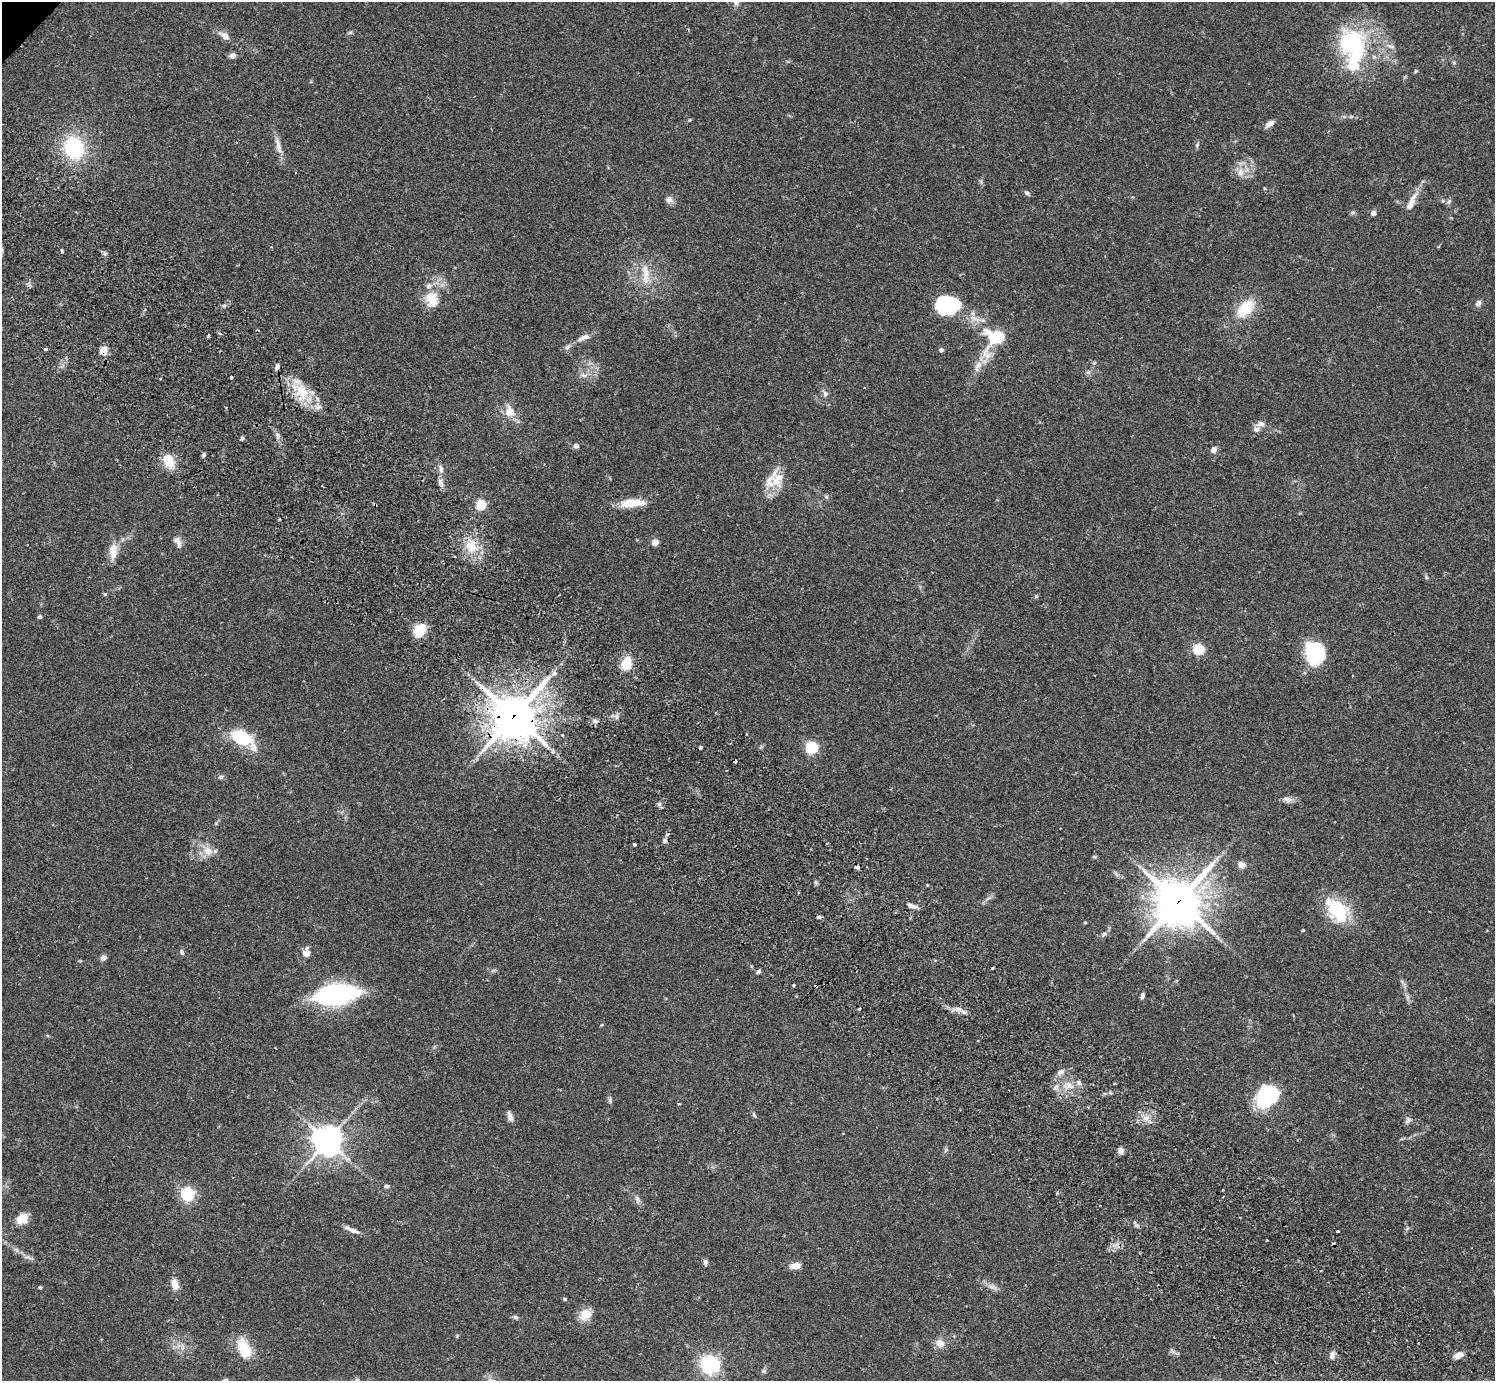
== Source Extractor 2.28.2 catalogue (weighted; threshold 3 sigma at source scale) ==
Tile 6 of 4 x 4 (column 2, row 2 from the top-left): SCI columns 1538-3030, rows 3105-4483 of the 6059 x 6069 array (HDU 1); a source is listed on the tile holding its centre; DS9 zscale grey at full resolution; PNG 1497 x 1383 px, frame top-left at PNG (2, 2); no overlay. Shown black and unused: <1% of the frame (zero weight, under 2 of 3 exposures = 3% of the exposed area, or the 3 px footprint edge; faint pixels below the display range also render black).
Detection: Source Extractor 2.28.2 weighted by HDU 2 'WHT'; one run over the whole footprint, this tile lists its part. Background 0.107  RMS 0.0065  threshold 0.029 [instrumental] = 3 sigma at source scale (4.5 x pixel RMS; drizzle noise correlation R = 1.50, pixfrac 1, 0.05/0.05 arcsec/px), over >= 5 px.
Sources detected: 158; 2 inside a brighter object's white glare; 6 cosmic-ray / hot-pixel residue — not listed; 7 inside a brighter listed object's ellipse — not listed separately; the other 143 listed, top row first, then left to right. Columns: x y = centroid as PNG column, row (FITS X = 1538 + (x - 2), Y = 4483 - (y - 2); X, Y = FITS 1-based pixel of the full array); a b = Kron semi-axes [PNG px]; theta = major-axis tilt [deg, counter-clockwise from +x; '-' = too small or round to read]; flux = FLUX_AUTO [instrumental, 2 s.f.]
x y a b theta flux
225 36 17 8 -31 4.2
1354 44 44 36 -34 71
232 56 7 6 - 2.7
1454 62 6 4 -19 0.81
1416 71 5 4 - 0.7
1270 124 11 6 36 3.4
1197 145 6 4 47 0.99
278 146 24 7 -76 5.5
74 148 23 20 -71 45
1240 173 12 10 78 5.7
1265 188 3 3 - 1.6
1026 193 7 5 -43 1.4
669 199 9 9 - 2.8
1449 201 8 4 59 1.3
1410 205 31 8 62 7.9
1373 213 4 4 - 4.1
1439 246 4 3 - 0.73
62 251 4 3 - 1.5
646 275 31 8 -88 9.5
432 299 21 15 -84 14
1478 303 7 6 - 2.7
947 304 22 15 -1 54
1245 308 20 12 48 22
208 336 3 3 - 1.5
584 337 20 7 21 4.5
994 338 30 22 57 32
567 347 8 6 43 2
46 349 3 3 - 2.3
103 350 9 8 - 5.2
941 350 4 4 - 1.8
1094 363 5 3 - 0.75
978 365 13 8 55 5.1
277 367 5 4 - 5.9
583 375 10 5 -26 2.2
231 377 3 3 - 3.8
302 392 22 16 -57 19
825 394 8 6 -75 1.9
510 411 18 14 -72 8.5
1261 424 11 7 -3 3.2
278 435 9 4 -42 1.7
242 438 5 4 - 1.1
576 446 5 4 - 3.3
1214 450 7 6 - 3.1
203 455 5 4 - 1.4
168 461 14 10 -61 13
441 469 13 6 -79 3.1
440 482 8 7 - 2.4
769 482 20 13 -90 10
633 503 26 9 5 15
481 505 5 5 - 41
279 519 3 2 - 0.75
177 541 15 7 -59 3.6
655 542 5 4 - 11
471 546 17 14 -85 13
113 552 22 10 88 7.5
1426 577 6 4 -71 0.91
105 594 5 4 - 0.68
1036 596 5 5 - 0.81
40 617 6 5 - 1
420 630 16 11 55 13
1199 649 5 5 - 53
1315 653 21 18 -79 46
626 663 15 10 70 12
555 673 5 5 - 3
1352 676 3 2 - 0.47
514 716 18 16 54 1400
595 721 8 5 -23 1.6
562 735 3 3 - 1.6
242 738 20 10 -31 41
700 747 3 3 - 3
811 747 5 5 - 76
221 777 7 5 20 1.3
1287 799 14 7 -17 3.2
216 823 6 5 - 0.94
665 840 6 5 - 1.7
634 845 3 3 - 2
208 851 16 12 -64 7.2
1094 857 6 4 -1 0.79
1242 865 9 7 -18 3.7
857 867 4 4 - 6.6
927 885 3 3 - 0.61
988 899 9 4 19 1.4
1178 901 17 16 - 1800
912 906 12 5 -23 2.9
1337 910 25 18 -50 36
819 917 5 4 - 1
1085 922 4 4 - 0.61
1303 930 4 3 - 0.66
1104 934 9 5 24 1.9
182 952 7 5 -72 1.5
306 953 9 8 - 3.6
103 958 6 5 - 2.6
992 968 3 3 - 1
758 972 5 4 - 1.8
1176 981 5 3 - 0.54
793 985 3 3 - 1.5
816 986 3 3 - 2
336 994 38 15 8 120
1142 996 6 4 79 1.7
1407 997 7 4 -72 1.5
860 1009 4 3 - 2.1
958 1009 9 4 0 2.4
602 1025 5 3 - 0.52
48 1036 6 3 -19 0.62
1060 1072 10 7 37 2.7
1079 1082 6 6 - 1.8
1115 1083 3 2 - 0.75
1068 1085 8 8 - 4
1269 1094 27 24 62 37
610 1100 8 5 -81 1.4
510 1116 12 6 -74 3.5
1146 1118 10 6 -16 3.8
1408 1120 10 7 60 2
327 1141 9 9 - 800
1121 1150 7 6 - 2.9
386 1186 6 5 - 1.5
1223 1190 3 2 - 1
1057 1193 3 3 - 1.2
187 1194 6 6 - 120
637 1199 11 5 -61 2.3
22 1219 12 9 35 10
1136 1225 7 4 0 1.5
354 1231 16 6 -17 3.8
1338 1231 3 3 - 0.75
1266 1240 3 2 - 0.88
28 1257 11 3 -11 1.6
706 1262 7 6 - 1.6
795 1266 12 6 9 5.5
175 1284 13 8 -73 5.5
40 1287 5 4 - 0.77
992 1287 17 4 -15 2.9
565 1299 4 4 - 0.95
585 1314 16 13 44 7.9
516 1317 7 5 -20 1.2
1418 1343 2 2 - 0.55
940 1344 13 10 -38 4.7
244 1348 28 15 -63 16
1173 1351 7 5 -30 1.6
1458 1355 9 5 21 6.2
1332 1356 9 6 74 2.8
710 1364 6 6 - 310
764 1371 6 6 - 1.1
357 1379 7 4 1 0.96
Overlapping masked pixels (flux is a lower limit): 7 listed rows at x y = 103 350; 277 367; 302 392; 514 716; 857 867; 1178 901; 816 986
Unlisted compact peaks at least as high as the median listed source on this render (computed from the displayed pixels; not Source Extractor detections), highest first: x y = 659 804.